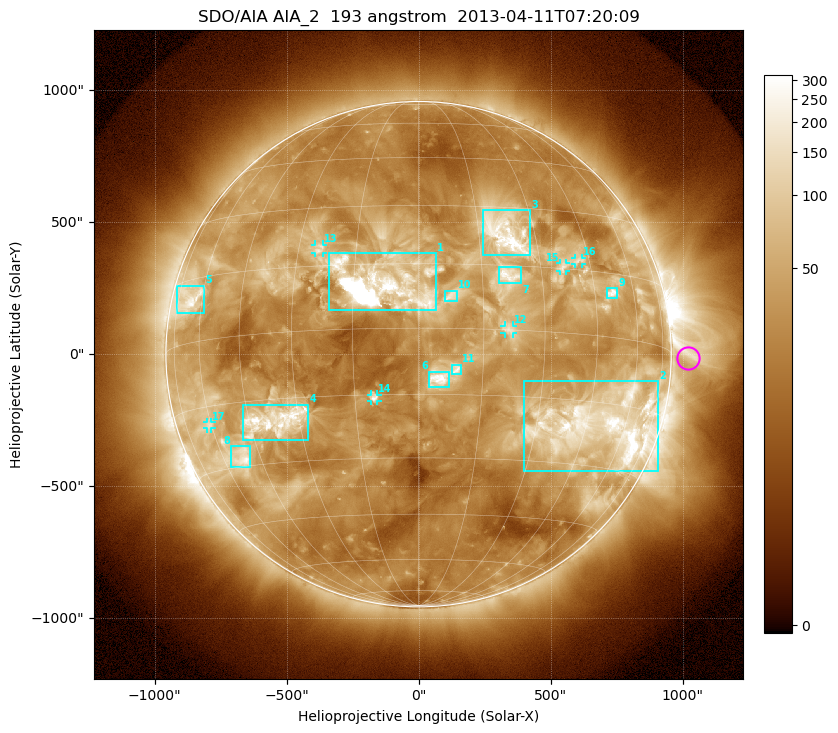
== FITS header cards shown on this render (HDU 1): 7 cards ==
TELESCOP= 'SDO/AIA'
INSTRUME= 'AIA_2'
WAVELNTH=                  193
WAVEUNIT= 'angstrom'
DATE-OBS= '2013-04-11T07:20:09.35'
CTYPE1  = 'HPLN-TAN'
CTYPE2  = 'HPLT-TAN'

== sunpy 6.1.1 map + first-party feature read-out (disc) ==
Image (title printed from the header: SDO/AIA AIA_2  193 angstrom  2013-04-11T07:20:09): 1024 x 1024 px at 2.4 arcsec/px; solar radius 957 arcsec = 399 px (full disc in frame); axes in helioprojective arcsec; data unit not stated in the header (colour bar unlabelled)
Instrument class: DISC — disc imager (sunpy class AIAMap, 193 A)
Bright regions (active regions / flare kernels): reference = the median radial profile (limb darkening/brightening removed); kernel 9 px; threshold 5 sigma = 91.1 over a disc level ~31.9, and >= 1.15x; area >= 12 px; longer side >= 10 px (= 24 arcsec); searched inside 0.97 R_sun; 17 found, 17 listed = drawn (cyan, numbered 1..; 6 of them under ~33 arcsec drawn as corner ticks so the feature stays visible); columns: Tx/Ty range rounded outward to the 5 arcsec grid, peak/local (2 s.f.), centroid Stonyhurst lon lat
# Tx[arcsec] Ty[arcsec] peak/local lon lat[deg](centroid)
1 -340..65 165..385 145 -9 +10
2 395..910 -445..-100 14 +51 -20
3 240..425 375..545 13 +22 +23
4 -665..-415 -325..-190 10 -37 -20
5 -915..-810 155..260 7.5 -67 +10
6 35..115 -125..-65 11 +5 -11
7 305..390 265..330 6.8 +21 +13
8 -710..-635 -430..-345 9.2 -52 -28
9 710..755 210..250 9.8 +51 +10
10 100..150 200..240 5.5 +8 +7
11 125..160 -75..-40 5.9 +9 -9
12 325..360 80..110 4.4 +21 +0
13 -390..-360 385..415 4.6 -24 +19
14 -180..-155 -180..-150 6.2 -10 -16
15 535..560 315..345 4.2 +36 +15
16 590..620 340..365 4.5 +41 +17
17 -805..-785 -280..-255 4.6 -61 -19
Off-limb structures (1.02-1.3 R_sun): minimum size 162 px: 3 found; the strongest spans PA ~230..305 deg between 1.02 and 1.3 R_sun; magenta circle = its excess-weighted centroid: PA ~270 deg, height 1.07 R_sun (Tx ~1020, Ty ~-15 arcsec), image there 2.9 x the reference